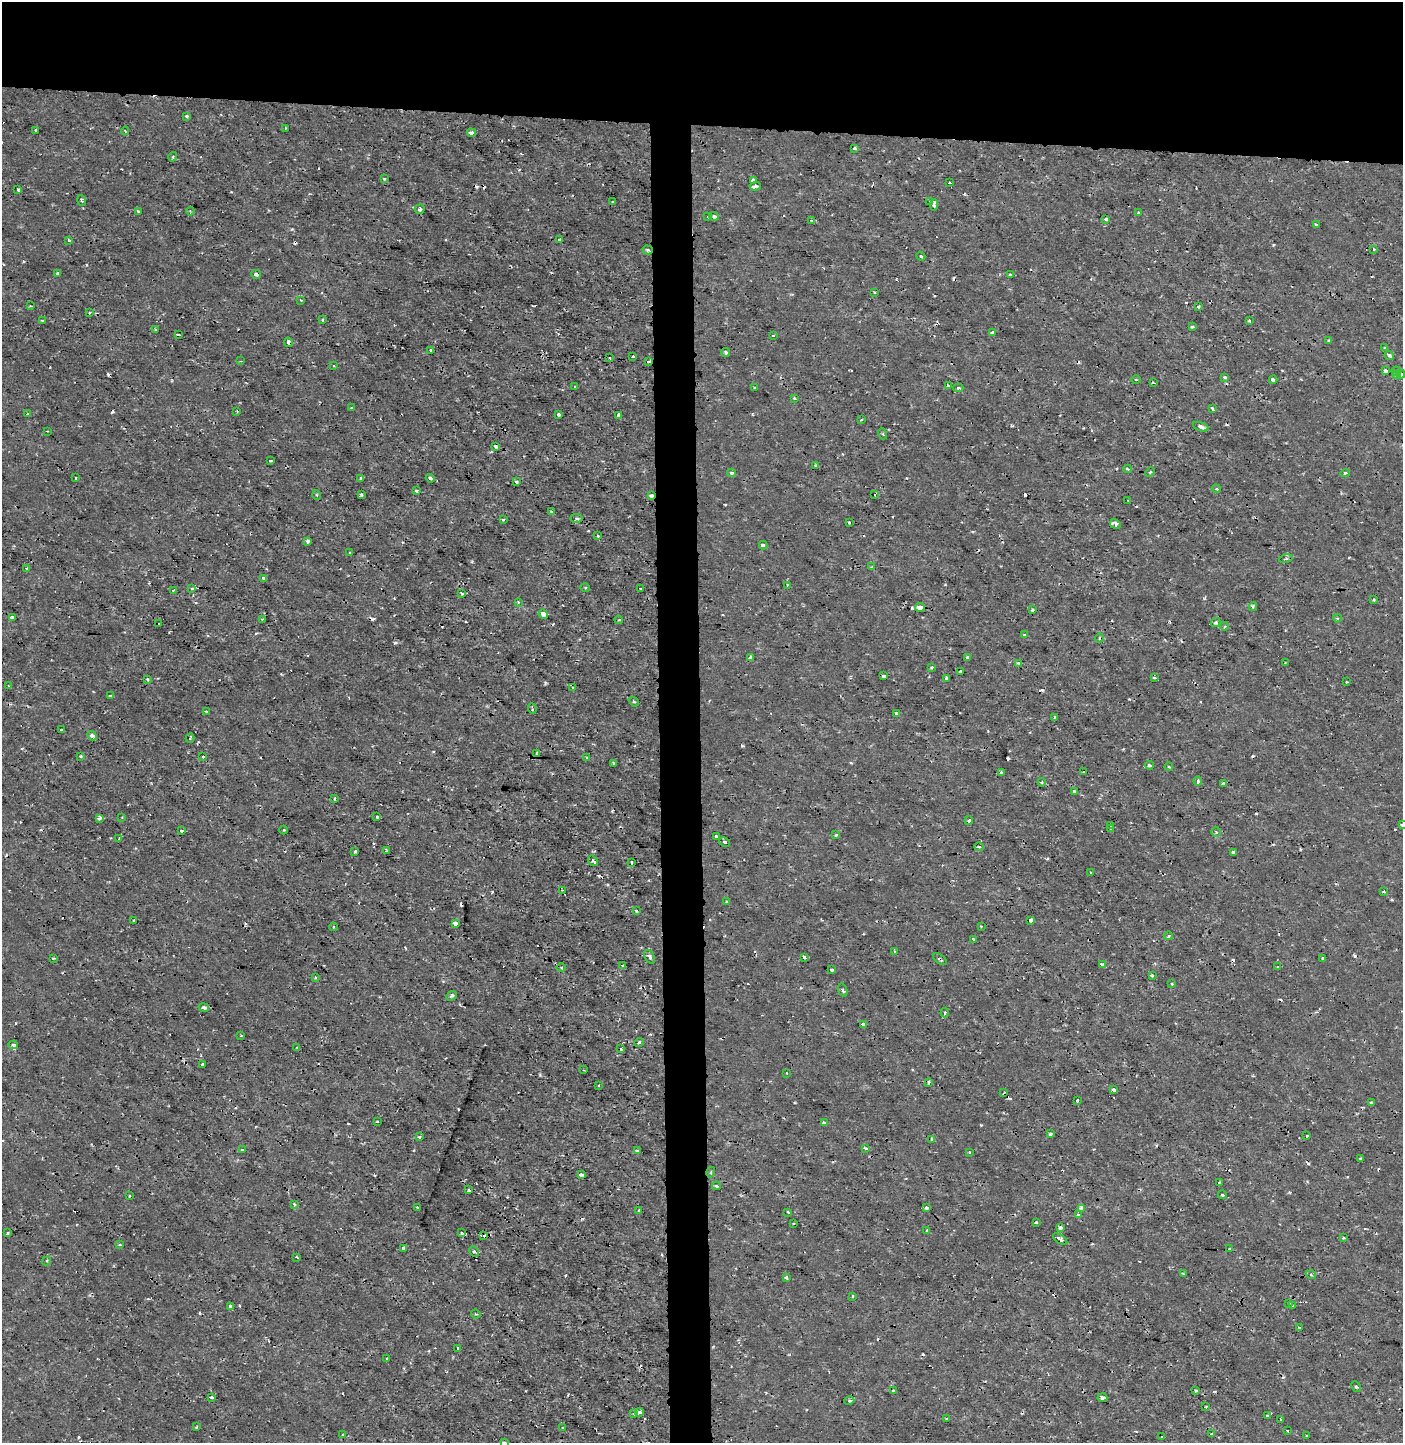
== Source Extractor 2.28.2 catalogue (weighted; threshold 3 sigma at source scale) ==
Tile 2 of 3 x 3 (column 2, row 1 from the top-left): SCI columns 1590-2990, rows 2890-4330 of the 4579 x 4330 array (HDU 1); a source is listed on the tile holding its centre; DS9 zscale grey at full resolution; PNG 1405 x 1445 px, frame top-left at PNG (2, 2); each listed source drawn as its Kron ellipse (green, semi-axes under 4 px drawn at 4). Shown black and unused: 11% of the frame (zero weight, under 2 of 3 exposures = <1% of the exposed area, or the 3 px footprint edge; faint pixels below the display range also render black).
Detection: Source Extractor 2.28.2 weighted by HDU 2 'WHT'; one run over the whole footprint, this tile lists its part. Background 2.84e-04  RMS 0.0012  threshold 0.00531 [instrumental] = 3 sigma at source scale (4.5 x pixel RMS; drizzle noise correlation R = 1.50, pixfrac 1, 0.0396/0.0396 arcsec/px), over >= 5 px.
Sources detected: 360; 54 cosmic-ray / hot-pixel residue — neither listed nor drawn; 2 inside a brighter listed object's ellipse — not listed separately; the other 304 listed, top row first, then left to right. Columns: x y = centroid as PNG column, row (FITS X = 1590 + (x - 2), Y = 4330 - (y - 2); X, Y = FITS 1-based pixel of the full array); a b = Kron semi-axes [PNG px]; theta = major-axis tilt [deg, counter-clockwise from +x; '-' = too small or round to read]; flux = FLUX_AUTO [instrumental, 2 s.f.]
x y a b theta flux
187 116 4 3 - 0.2
285 128 3 2 - 0.088
36 130 3 3 - 0.22
125 131 4 3 - 0.087
471 133 4 4 - 0.36
855 148 4 3 - 0.24
173 157 5 3 - 0.13
384 179 4 4 - 0.11
753 180 4 3 - 0.65
949 183 3 2 - 0.14
755 186 5 3 - 0.83
18 189 4 3 - 0.4
82 200 5 3 - 0.17
613 202 3 2 - 0.11
929 202 3 3 - 0.14
934 205 6 3 85 0.57
420 209 5 4 - 0.32
138 211 3 3 - 0.26
190 211 4 3 - 0.12
1138 213 4 3 - 0.11
714 216 5 3 - 0.5
708 217 3 3 - 0.13
1106 219 3 3 - 0.44
811 221 3 2 - 0.14
1317 225 3 3 - 0.27
559 240 3 3 - 0.33
69 241 3 2 - 0.27
1374 249 3 3 - 0.15
648 250 5 4 - 0.18
921 256 4 4 - 0.12
58 273 3 3 - 0.27
256 274 5 4 - 0.32
1010 274 3 3 - 0.32
875 292 3 2 - 0.13
301 300 3 2 - 0.13
30 306 3 3 - 0.1
1198 306 3 3 - 0.17
89 313 4 3 - 0.12
322 320 4 3 - 0.17
42 321 3 2 - 0.2
1249 321 3 3 - 0.17
1192 327 4 3 - 0.24
156 330 3 3 - 0.31
992 333 4 4 - 0.52
178 335 4 2 - 0.19
773 335 4 2 - 0.079
1328 340 3 3 - 0.11
288 342 5 3 - 0.55
1384 348 4 3 - 0.16
431 351 3 3 - 0.44
726 352 4 4 - 0.23
633 356 3 3 - 0.24
1389 356 4 3 - 0.35
609 358 3 3 - 0.29
240 361 2 2 - 0.093
649 361 3 3 - 3.9
334 366 4 2 - 0.092
1385 371 4 3 - 0.62
1396 371 4 4 - 0.27
1401 374 4 4 - 0.45
1396 375 4 3 - 0.31
1225 377 4 3 - 0.21
1136 380 4 3 - 0.12
1273 380 4 3 - 1
1153 382 4 2 - 0.087
948 386 4 3 - 0.52
575 387 2 2 - 0.11
755 388 3 3 - 0.27
958 388 5 4 - 0.23
794 398 3 3 - 0.16
352 408 3 3 - 0.17
1212 408 3 3 - 0.44
237 411 3 2 - 0.12
28 414 4 3 - 0.15
558 414 3 3 - 0.41
618 415 4 3 - 0.65
861 420 4 2 - 0.1
1201 427 8 4 -19 0.56
47 431 2 2 - 0.1
883 434 5 3 - 0.13
496 446 4 3 - 0.33
271 461 3 2 - 0.16
816 466 3 3 - 0.35
1127 469 4 3 - 0.15
1150 472 5 4 - 0.17
732 473 4 3 - 0.24
1345 473 5 4 - 0.16
76 478 3 2 - 0.21
361 478 3 3 - 0.48
430 478 4 3 - 0.57
516 482 3 3 - 0.31
1216 489 4 4 - 0.23
416 491 3 3 - 0.4
317 495 5 3 - 0.11
361 495 3 3 - 0.33
874 495 3 2 - 0.14
652 496 4 3 - 0.6
1128 501 2 2 - 0.089
551 512 4 3 - 0.16
576 518 6 4 -4 0.24
503 519 3 3 - 0.41
849 522 3 3 - 0.25
1115 524 5 4 - 0.39
597 536 3 3 - 0.27
308 541 4 3 - 0.37
763 545 4 3 - 0.31
349 553 3 2 - 0.13
1286 559 7 3 14 0.13
872 567 4 3 - 0.12
27 568 3 3 - 0.24
264 579 4 3 - 0.3
787 585 3 2 - 0.13
585 587 5 3 - 0.12
641 588 3 2 - 0.099
192 589 3 3 - 0.3
174 590 3 3 - 0.15
462 593 3 2 - 0.14
1374 600 3 3 - 0.15
518 602 4 4 - 0.11
920 607 5 3 - 1.8
1253 607 4 3 - 0.23
1032 610 4 3 - 0.18
543 614 5 3 - 0.91
12 618 4 3 - 0.55
1337 618 4 3 - 0.16
262 619 2 2 - 0.079
618 620 4 3 - 0.093
1216 623 5 4 - 0.21
159 624 3 3 - 0.14
1225 626 4 3 - 0.11
1024 634 4 2 - 0.09
1099 638 4 4 - 0.15
750 657 4 3 - 0.26
967 657 3 3 - 0.22
1018 663 3 3 - 0.27
1285 663 2 2 - 0.08
931 667 3 3 - 0.15
961 671 4 3 - 0.4
883 676 3 3 - 0.6
946 678 4 3 - 0.26
1155 678 3 3 - 0.44
148 679 4 3 - 0.15
1346 682 2 2 - 0.092
9 686 3 2 - 0.083
573 688 4 2 - 0.1
110 696 4 3 - 0.27
634 702 6 3 -40 0.16
532 709 5 2 - 0.16
206 712 3 3 - 0.18
896 714 3 3 - 0.28
1055 717 4 3 - 0.12
62 730 3 3 - 0.41
92 736 5 3 - 0.8
190 738 5 2 - 0.16
537 753 3 2 - 0.096
81 756 3 3 - 0.23
203 756 3 3 - 0.2
586 757 3 2 - 0.098
614 763 3 3 - 0.25
1149 765 4 3 - 0.32
1169 767 4 3 - 0.12
1001 772 4 4 - 0.26
1083 772 3 3 - 0.16
1198 781 4 3 - 0.35
1042 782 4 3 - 0.12
1223 783 4 3 - 0.18
1074 791 3 3 - 0.18
335 799 3 3 - 0.3
122 817 3 3 - 0.11
376 817 3 3 - 0.36
99 818 4 3 - 0.46
969 821 4 3 - 0.33
1111 825 3 3 - 0.17
1402 825 4 3 - 0.42
1110 828 4 3 - 0.18
283 830 4 3 - 0.1
181 831 3 3 - 0.21
1216 832 5 4 - 0.21
836 835 3 3 - 0.21
716 836 3 3 - 0.21
119 839 3 3 - 0.11
724 842 6 4 -29 0.23
979 847 5 3 - 0.14
355 851 3 3 - 0.36
386 851 3 3 - 0.12
1233 852 3 3 - 0.24
593 861 5 3 - 0.18
631 862 3 3 - 0.31
1091 873 3 3 - 0.15
562 890 2 2 - 0.1
1384 892 3 3 - 0.16
727 902 3 3 - 0.12
636 911 3 3 - 0.13
134 920 3 2 - 0.23
1031 920 4 3 - 1
455 923 4 4 - 0.84
981 926 2 2 - 0.089
333 927 4 3 - 0.11
1168 936 4 4 - 0.21
973 939 3 3 - 0.15
894 951 3 2 - 0.1
649 957 7 4 -59 0.31
804 957 3 3 - 0.27
53 958 3 3 - 0.16
1323 958 3 3 - 0.28
940 959 8 3 -36 0.19
623 965 3 3 - 0.19
1102 965 4 3 - 0.74
561 967 4 4 - 0.12
1278 967 3 3 - 0.18
832 970 3 3 - 0.37
1152 975 3 3 - 0.15
316 978 3 3 - 0.19
1172 984 3 3 - 0.12
843 990 7 3 -72 0.22
452 996 6 4 41 0.2
204 1007 5 3 - 0.33
945 1013 5 3 - 0.18
863 1024 3 3 - 0.53
241 1035 3 2 - 0.09
639 1042 4 3 - 0.22
13 1045 5 4 - 0.34
297 1048 3 3 - 0.17
621 1049 3 3 - 0.18
202 1064 3 3 - 0.29
584 1070 3 2 - 0.092
787 1073 3 2 - 0.14
928 1082 4 3 - 0.2
599 1085 3 2 - 0.093
1114 1090 4 3 - 0.52
1004 1093 4 2 - 0.11
1077 1100 3 3 - 0.25
1371 1103 4 4 - 0.15
377 1121 3 2 - 0.098
824 1123 4 3 - 0.3
1050 1134 3 3 - 0.18
1307 1136 3 3 - 0.17
419 1137 4 3 - 0.23
932 1139 3 3 - 0.33
865 1148 4 3 - 0.26
242 1150 4 4 - 0.18
637 1151 4 4 - 0.16
969 1152 3 3 - 0.11
1360 1159 3 3 - 0.17
711 1172 5 3 - 0.14
581 1175 4 3 - 0.79
1219 1183 3 3 - 0.6
716 1186 4 3 - 0.16
469 1190 3 3 - 0.23
1222 1195 4 3 - 0.19
129 1196 3 2 - 0.082
294 1204 4 4 - 0.16
417 1207 3 3 - 0.11
926 1208 4 3 - 0.52
1081 1208 4 4 - 0.56
639 1210 3 2 - 0.096
788 1212 3 3 - 0.16
1078 1215 4 3 - 0.32
794 1223 3 2 - 0.11
1036 1223 3 3 - 0.18
1060 1228 4 3 - 0.71
927 1231 3 3 - 0.15
8 1233 3 2 - 0.19
462 1233 4 3 - 0.17
484 1235 3 3 - 230
1343 1238 4 3 - 0.15
1060 1239 8 4 -34 0.36
119 1245 3 2 - 0.12
403 1248 3 3 - 0.59
1230 1249 3 3 - 0.35
474 1251 5 4 - 0.23
297 1257 3 2 - 0.17
47 1261 5 4 - 0.18
1183 1273 4 2 - 0.092
1311 1275 5 3 - 0.12
786 1277 3 3 - 0.29
852 1296 3 3 - 0.19
1288 1303 3 3 - 0.49
230 1306 4 3 - 0.47
1292 1306 3 3 - 0.3
476 1314 5 3 - 0.11
1299 1327 3 2 - 0.23
458 1348 4 3 - 0.25
387 1358 3 2 - 0.11
1356 1387 6 4 -65 0.2
893 1391 3 3 - 0.22
1196 1391 3 3 - 0.27
211 1397 3 3 - 0.27
1102 1398 5 3 - 0.57
849 1401 5 3 - 0.15
1206 1407 2 2 - 0.12
640 1412 4 3 - 0.48
634 1414 4 3 - 0.33
1267 1416 3 3 - 0.32
946 1419 3 2 - 0.086
1280 1419 4 2 - 0.074
196 1427 3 3 - 0.14
563 1428 2 2 - 0.12
1287 1431 3 2 - 0.11
1212 1433 3 2 - 0.097
342 1435 3 2 - 0.14
1307 1436 3 3 - 0.28
1162 1437 3 3 - 0.12
504 1442 4 3 - 0.28
Overlapping masked pixels (flux is a lower limit): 7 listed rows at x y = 288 342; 649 361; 652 496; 920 607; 940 959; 484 1235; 1102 1398
Isophote crosses this tile's border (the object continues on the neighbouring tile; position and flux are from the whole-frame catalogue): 3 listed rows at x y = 1401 374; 1402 825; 504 1442